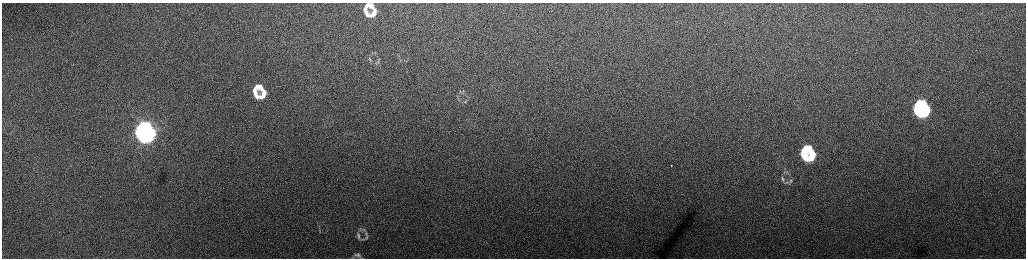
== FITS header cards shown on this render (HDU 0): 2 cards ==
NAXIS1  =                 2048 /fastest changing axis
NAXIS2  =                  512 /next to fastest changing axis

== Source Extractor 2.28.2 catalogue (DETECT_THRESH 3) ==
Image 2048 x 512 px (HDU 0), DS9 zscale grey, zoomed out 1/2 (1 PNG px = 2 x 2 image px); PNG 1028 x 260 px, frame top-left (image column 1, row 511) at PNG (2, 3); no overlay
Background 167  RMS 1.7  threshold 5.1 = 3 sigma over >= 5 px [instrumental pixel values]
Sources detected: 29; all 29 listed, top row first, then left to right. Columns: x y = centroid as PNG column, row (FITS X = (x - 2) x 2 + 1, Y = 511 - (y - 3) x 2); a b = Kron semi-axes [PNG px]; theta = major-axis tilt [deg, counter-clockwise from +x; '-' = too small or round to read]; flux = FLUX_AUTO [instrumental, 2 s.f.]
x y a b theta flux
370 5 9 5 -27 2300
366 12 10 3 -69 2600
373 14 9 4 47 2500
375 53 4 3 - 350
370 59 10 3 -76 790
378 62 6 3 -87 560
259 87 12 8 -27 4200
255 94 12 4 -70 3600
262 96 11 6 47 4000
458 98 5 2 - 420
465 102 8 3 12 490
921 104 11 7 -26 18000
918 110 10 4 -67 18000
924 113 10 5 44 20000
145 127 9 7 -19 62000
141 134 10 4 -67 62000
148 136 10 6 49 70000
807 148 11 7 -27 10000
804 156 10 4 -68 10000
810 158 10 6 47 10000
671 165 2 1 - 390
782 179 12 3 -69 810
790 181 7 3 67 580
787 182 6 2 5 460
361 230 6 4 -48 620
358 236 13 4 -70 970
366 237 10 4 77 720
363 239 5 4 - 440
358 255 9 6 -54 1100